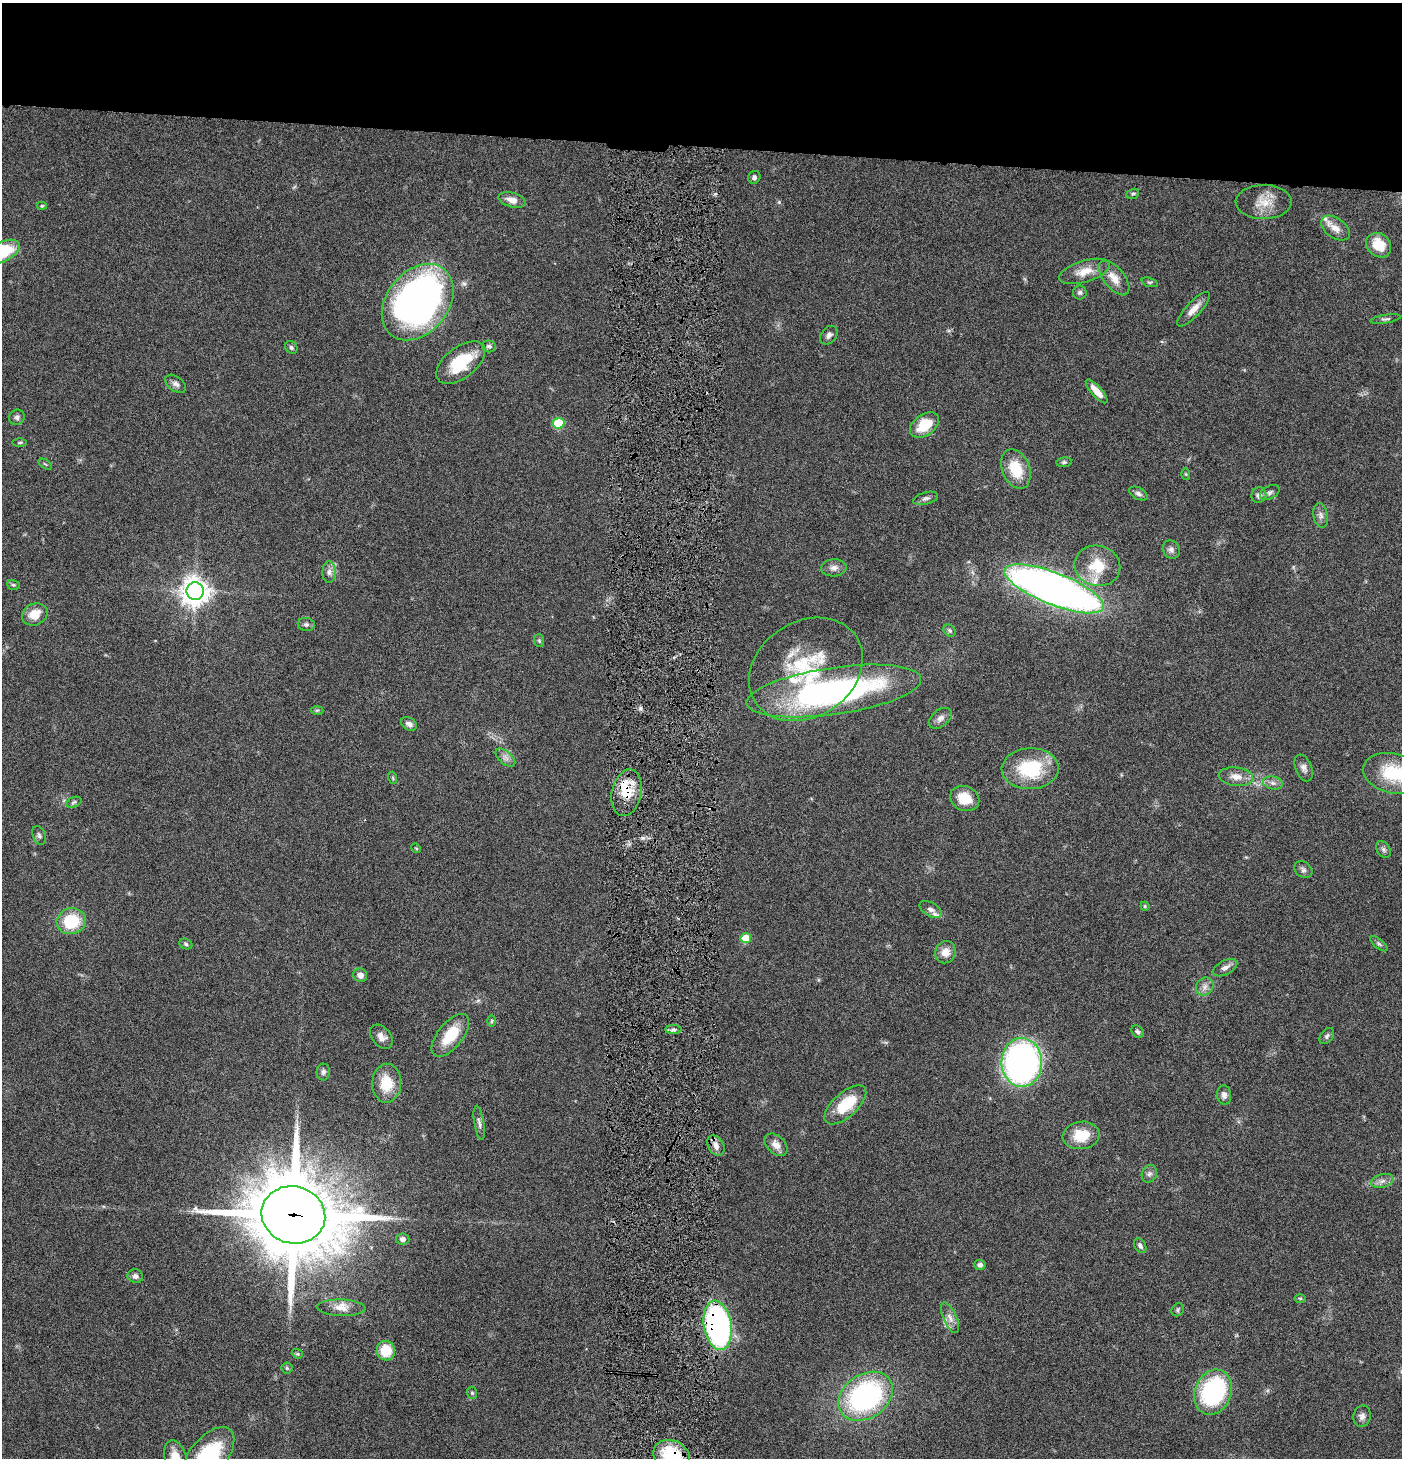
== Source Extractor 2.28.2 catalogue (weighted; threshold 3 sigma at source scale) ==
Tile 2 of 3 x 3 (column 2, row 1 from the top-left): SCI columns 1546-2945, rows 2913-4368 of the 4444 x 4370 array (HDU 1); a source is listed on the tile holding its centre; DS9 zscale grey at full resolution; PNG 1404 x 1460 px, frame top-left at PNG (2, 3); each listed source drawn as its Kron ellipse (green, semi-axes under 4 px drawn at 4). Shown black and unused: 10% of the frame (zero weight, under 4 of 8 exposures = <1% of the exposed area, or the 3 px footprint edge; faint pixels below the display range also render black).
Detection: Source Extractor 2.28.2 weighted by HDU 2 'WHT'; one run over the whole footprint, this tile lists its part. Background 0.0695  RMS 0.0042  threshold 0.0173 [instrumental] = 3 sigma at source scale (4.09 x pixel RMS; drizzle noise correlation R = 1.36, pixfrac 0.8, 0.05/0.05 arcsec/px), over >= 5 px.
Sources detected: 116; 5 inside a brighter listed object's ellipse — not listed separately; the other 111 listed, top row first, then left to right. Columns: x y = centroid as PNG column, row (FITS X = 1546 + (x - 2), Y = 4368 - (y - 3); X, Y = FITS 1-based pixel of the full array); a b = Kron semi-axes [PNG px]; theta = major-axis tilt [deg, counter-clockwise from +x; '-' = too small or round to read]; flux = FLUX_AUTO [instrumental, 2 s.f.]
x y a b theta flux
754 177 6 6 - 0.98
1133 194 6 5 - 0.7
512 200 14 7 -15 3.6
1264 202 28 17 1 7.4
42 206 5 4 - 0.49
1335 228 16 9 -35 3.9
1379 245 13 11 -42 8.6
2 252 19 10 26 23
1084 271 26 10 17 6
1114 278 21 10 -51 5
1150 282 8 4 -19 0.65
1080 292 7 7 - 1
418 302 42 31 51 200
1193 309 22 7 47 3.9
1386 319 15 4 9 1.1
829 335 10 7 52 1.6
489 346 7 6 - 1.1
291 347 7 6 - 0.79
461 363 28 15 37 18
176 384 12 7 -37 1.6
1097 391 15 5 -48 3.8
17 417 8 7 - 1.2
558 423 6 5 - 16
924 425 16 10 36 11
20 442 7 3 0 0.5
1064 462 7 5 9 0.75
45 464 7 3 -32 0.48
1016 469 20 13 -67 12
1186 474 6 4 -88 0.42
1270 492 10 6 28 1.4
1138 494 10 5 -26 1.3
1259 495 8 7 - 1.7
926 498 13 6 15 1.4
1321 515 12 7 -79 1.9
1171 550 9 8 - 1.7
1097 566 23 20 -16 13
834 568 13 8 5 2.2
329 572 11 6 90 1.7
13 585 6 5 - 0.6
1054 589 53 16 -21 310
195 591 9 8 - 480
35 614 13 10 25 5.9
306 624 8 6 -8 1
950 630 7 5 -44 0.9
539 641 6 5 - 0.6
806 669 60 47 33 47
834 691 88 23 8 130
317 710 6 4 2 0.58
940 718 13 8 39 2.1
409 724 8 6 -29 1.7
505 758 12 6 -41 1.9
1304 768 14 8 -68 2
1030 769 28 20 2 23
1394 773 31 20 -12 19
1236 777 17 9 -6 3.9
393 778 6 3 -72 0.4
1273 783 10 6 -10 1.6
627 793 24 15 78 11
965 798 15 12 -24 8.2
74 802 8 5 21 0.72
39 835 10 6 -67 1
416 848 5 4 - 0.45
1383 850 9 6 -52 1
1303 870 10 7 -39 1.2
1145 906 5 4 - 0.43
931 909 12 7 -30 1.7
71 921 15 13 14 16
746 938 5 5 - 8.7
186 944 7 5 -19 0.74
1379 944 10 4 -39 0.89
945 952 11 10 - 3.8
1225 968 13 7 28 2.1
360 975 7 6 - 2.4
1205 986 9 8 - 1.9
492 1021 6 4 89 0.51
673 1030 8 4 0 1
1138 1032 7 5 -45 0.89
450 1035 25 12 51 12
1327 1036 9 6 52 1
381 1037 14 9 -49 2.9
1022 1062 24 20 -89 140
323 1072 8 6 87 1.1
387 1083 19 14 90 11
1224 1095 9 7 -86 1.7
845 1105 26 12 42 15
479 1123 17 5 -81 1.5
1081 1135 18 13 8 10
716 1145 11 7 -57 2.5
776 1145 13 9 -43 3
1149 1174 9 7 63 1.4
1382 1181 11 6 15 2
293 1215 32 28 -15 4400
403 1239 7 6 - 1.4
1140 1246 8 5 -58 1.1
980 1265 5 5 - 1.5
135 1276 8 6 -16 1.4
1300 1298 5 3 - 0.42
341 1308 24 8 -2 3.9
1178 1310 7 5 51 0.8
950 1318 16 6 -66 2.6
718 1325 25 14 -80 110
386 1351 10 9 - 9.7
297 1354 6 4 -19 0.56
287 1368 5 5 - 0.61
1213 1392 23 18 69 49
472 1393 6 5 - 0.63
865 1396 29 22 34 73
1362 1416 11 8 77 1.8
671 1455 18 14 -21 21
208 1456 34 18 51 33
175 1458 18 10 -75 5.7
Overlapping masked pixels (flux is a lower limit): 5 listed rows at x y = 834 691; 627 793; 293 1215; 718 1325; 671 1455
Isophote crosses this tile's border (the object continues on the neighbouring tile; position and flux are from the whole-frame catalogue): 5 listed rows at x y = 2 252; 1394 773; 671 1455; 208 1456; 175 1458